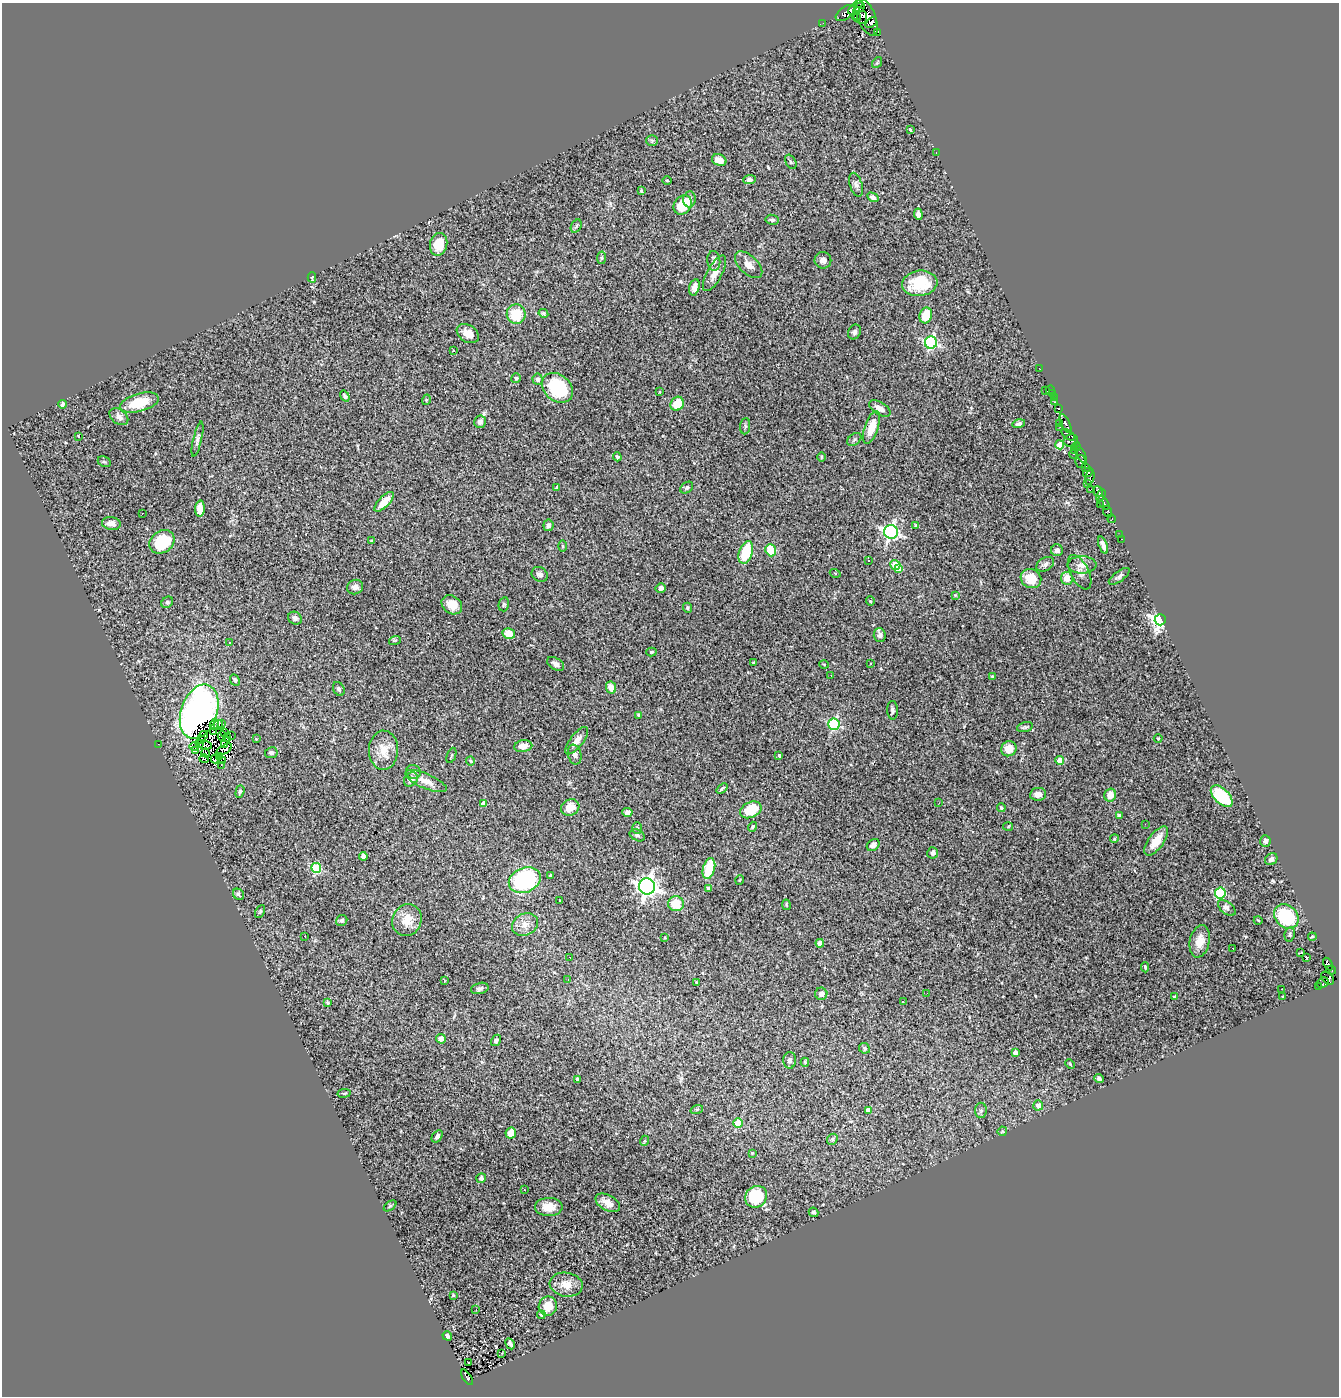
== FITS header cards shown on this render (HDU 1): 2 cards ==
NAXIS1  =                 1337
NAXIS2  =                 1394

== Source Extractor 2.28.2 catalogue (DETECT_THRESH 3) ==
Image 1337 x 1394 px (HDU 1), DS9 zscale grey, 1 PNG px = 1 image px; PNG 1341 x 1398 px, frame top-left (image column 1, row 1394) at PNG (2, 3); each listed source drawn as its Kron ellipse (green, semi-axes under 4 px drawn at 4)
Background 0.548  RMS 0.043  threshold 0.128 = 3 sigma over >= 5 px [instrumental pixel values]
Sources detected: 307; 12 with non-positive FLUX_AUTO (blend fragments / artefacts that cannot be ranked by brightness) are neither listed nor drawn; the other 295 listed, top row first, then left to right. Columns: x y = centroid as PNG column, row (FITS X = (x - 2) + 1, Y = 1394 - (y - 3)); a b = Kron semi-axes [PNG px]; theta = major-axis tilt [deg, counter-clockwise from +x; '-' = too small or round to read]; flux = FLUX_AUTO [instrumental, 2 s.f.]
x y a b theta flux
855 7 9 4 44 570
859 8 6 3 45 240
845 13 11 6 37 280
860 16 8 6 -60 18
857 17 4 4 - 95
867 17 20 9 -67 110
871 22 6 4 38 230
823 23 2 2 - 2
878 32 3 3 - 36
877 63 6 4 53 3.5
910 129 3 3 - 4.9
652 141 6 5 - 4.9
936 152 3 2 - 27
719 160 7 5 -23 27
791 162 8 5 -61 4.7
667 180 5 3 - 2.5
749 180 6 4 5 8.3
856 185 12 6 -72 9.9
641 191 4 3 - 3
873 197 6 4 -31 8.9
689 199 8 6 85 16
683 205 10 8 51 66
918 214 5 4 - 14
772 220 6 5 - 6.4
576 226 7 5 59 5
439 244 11 8 78 50
602 258 6 4 82 4.1
823 260 8 8 - 13
714 261 10 6 -85 11
749 265 17 9 -43 24
715 273 20 7 61 29
312 277 5 3 - 3.5
920 283 18 12 7 97
694 287 8 5 74 17
543 313 5 4 - 4.1
516 314 10 9 - 76
926 315 8 6 71 50
854 332 7 6 - 7.3
468 334 12 8 -33 31
931 343 6 6 - 440
453 350 2 2 - 2.3
1039 368 3 2 - 3.5
516 378 5 4 - 4.5
538 379 5 5 - 8.9
557 388 17 13 -42 180
1045 390 3 2 - 32
1050 390 4 3 - 3.1
660 392 3 2 - 1.9
1052 394 2 2 - 4.9
345 396 6 4 -56 5.5
1054 397 2 2 - 3.5
426 400 5 3 - 2.4
139 402 20 9 16 81
1055 402 4 2 - 24
62 404 4 3 - 6.6
677 404 7 6 - 64
880 408 12 6 -31 19
1058 408 4 2 - 55
119 417 10 7 -37 13
480 422 6 6 - 11
1060 423 2 2 - 11
1019 424 6 4 15 7.7
1066 424 10 3 -64 230
745 426 8 5 84 5.1
871 427 17 6 71 50
1060 427 2 2 - 5
1068 435 8 3 -36 140
78 436 3 2 - 1.9
197 439 18 4 77 9.7
854 439 8 5 39 5.8
1071 441 7 6 - 150
1060 445 4 4 - 53
1076 447 4 3 - 95
1074 450 4 2 - 21
1073 454 4 3 - 69
1081 454 9 3 -64 25
617 457 4 4 - 4.8
821 457 5 3 - 2.5
104 462 7 5 -28 4.8
1081 462 7 5 -74 200
1086 467 2 2 - 12
1088 472 5 4 - 210
1090 477 8 3 76 40
1087 484 3 2 - 16
557 487 4 3 - 5.6
687 488 7 5 37 5.5
1090 490 3 2 - 11
1098 491 5 4 - 330
1101 495 6 4 61 180
384 502 13 5 46 42
1104 503 7 4 -57 83
1100 504 2 2 - 22
200 509 8 5 86 34
1108 512 6 4 -69 49
142 513 2 2 - 1.7
1112 519 4 3 - 28
111 523 9 6 -8 14
548 525 6 5 - 8.4
916 526 3 3 - 3.7
891 532 7 7 - 740
1120 535 2 2 - 3.2
1122 539 2 2 - 2.3
372 541 4 3 - 2.8
162 542 13 10 38 130
1103 545 9 4 -69 11
563 546 6 4 -89 3.1
771 550 6 5 - 77
1057 550 6 6 - 9.3
746 552 12 6 72 120
869 561 3 2 - 4.4
1045 564 9 6 31 9.3
895 565 5 4 - 62
1082 565 14 8 0 21
899 569 4 4 - 25
1080 572 19 9 -64 19
835 573 5 3 - 2.5
540 574 8 7 - 12
1119 576 12 5 36 8.7
1067 578 6 6 - 28
1031 579 10 9 - 51
355 587 8 7 - 14
660 588 5 4 - 12
955 595 4 3 - 3.1
870 601 4 4 - 3.4
167 602 6 5 - 4.8
504 604 7 5 76 4.9
452 605 11 8 -36 33
687 608 5 4 - 3.8
295 618 7 6 - 10
1160 620 5 5 - 1200
509 633 6 5 - 40
880 635 7 6 - 10
395 640 6 3 18 3.2
230 643 3 3 - 6
651 652 5 4 - 4
754 663 3 3 - 4.1
871 663 2 2 - 1.9
555 664 9 5 -31 10
824 664 4 3 - 2.4
831 675 3 2 - 3.9
992 676 4 3 - 3.3
235 680 6 4 -65 6.5
611 687 6 5 - 30
339 689 7 5 -62 6.6
892 710 9 5 -88 6.4
199 712 28 18 70 930
639 715 4 3 - 3.7
222 723 4 2 - 3.3
214 724 5 3 - 13
834 724 6 6 - 300
218 725 5 3 - 4.1
1025 727 8 4 15 5
214 732 4 2 - 1.7
224 732 4 3 - 0.44
203 736 6 3 44 0.39
222 736 5 2 - 3.1
231 736 3 2 - 2.9
227 738 4 2 - 4.8
202 739 3 2 - 5.4
256 739 3 3 - 2.1
1158 739 4 3 - 2.2
577 741 16 6 52 24
200 743 3 2 - 2.2
158 744 2 2 - 15
205 745 7 3 -7 2.4
224 745 3 2 - 4.6
194 746 4 2 - 3.5
523 746 9 6 9 23
1009 749 8 7 - 29
195 750 3 3 - 870
224 750 9 3 32 3.3
383 750 20 14 89 46
206 753 4 2 - 1.5
271 753 6 5 - 5.5
451 755 8 2 69 2.9
575 755 10 6 -78 10
779 755 3 3 - 8.1
219 757 2 2 - 1.3
204 759 4 2 - 0.44
215 759 4 2 - 5.7
1060 760 4 4 - 39
223 761 3 2 - 2.9
470 761 4 3 - 2.8
221 765 2 2 - 9.3
413 772 7 6 - 12
411 779 8 6 50 20
426 781 22 7 -23 33
722 788 6 3 38 4.4
240 791 6 4 73 5.3
1038 794 8 6 7 17
1110 795 6 6 - 28
1222 796 13 7 -45 170
939 803 2 2 - 1.3
484 804 4 4 - 37
570 807 9 8 - 37
1001 808 4 3 - 3.4
751 810 11 7 25 76
627 812 5 4 - 14
1120 815 4 3 - 5.6
1145 824 3 2 - 2.3
752 827 5 4 - 4.1
1008 827 5 3 - 3
637 828 6 5 - 5.5
637 835 8 5 -27 7.3
1114 839 4 3 - 2.7
1156 841 17 7 54 48
1265 841 6 5 - 8.9
873 845 7 5 42 14
933 853 5 5 - 11
363 856 4 4 - 8.6
1271 859 6 5 - 9.3
316 868 5 5 - 210
709 869 11 6 76 89
550 876 3 3 - 3.6
525 880 16 12 24 330
740 880 5 3 - 2.3
647 886 8 8 - 1600
708 888 3 3 - 4.2
1220 893 5 5 - 190
239 894 6 5 - 7.8
560 900 3 2 - 2.8
676 904 8 7 - 59
786 905 5 2 - 2.9
1227 908 10 6 -39 14
260 911 7 4 63 4.8
1286 917 14 10 -44 180
407 920 16 14 65 45
1258 920 4 2 - 1.9
342 921 6 5 - 6.1
525 924 13 10 25 25
1290 934 7 5 82 5.2
305 936 3 2 - 2.6
665 937 2 2 - 2.3
1312 937 4 3 - 3.2
1200 941 16 10 78 36
820 943 4 4 - 27
1233 948 3 2 - 4.2
1300 953 3 2 - 9.8
570 957 3 2 - 2.3
1306 957 3 2 - 3.4
1328 964 7 4 -61 92
1145 967 5 4 - 3.4
1331 970 5 2 - 31
1328 978 7 5 -45 95
568 979 2 2 - 1.3
444 981 3 2 - 2.8
696 982 4 3 - 2.3
1323 983 6 5 - 14
1319 987 3 2 - 14
480 988 9 5 15 7.6
1282 989 2 2 - 2.1
927 993 2 2 - 2.3
821 994 6 6 - 13
1175 997 4 3 - 7.7
1283 997 3 3 - 3
903 1002 3 2 - 2.6
328 1003 4 4 - 4.6
441 1039 5 4 - 14
496 1040 6 4 57 7
864 1048 5 5 - 5.4
1015 1052 4 4 - 11
790 1060 8 6 88 9.5
805 1062 4 4 - 3.2
1070 1064 5 3 - 2.9
1099 1078 5 4 - 5.9
577 1079 3 3 - 2.9
344 1093 7 3 8 3.5
1038 1105 5 5 - 18
697 1109 6 4 18 3.5
868 1110 4 4 - 17
981 1110 8 6 -90 7.2
738 1123 5 4 - 86
1002 1131 5 4 - 3.3
511 1133 5 5 - 29
437 1136 7 4 57 8.1
832 1139 6 5 - 5.4
644 1141 5 3 - 2.4
752 1153 4 3 - 2.1
481 1178 5 4 - 8.7
524 1190 4 3 - 2.3
756 1197 11 10 - 130
608 1203 13 7 -30 28
390 1206 7 4 37 4.3
549 1207 14 9 0 35
814 1212 5 4 - 6
566 1285 16 12 -9 34
453 1295 3 3 - 2.6
548 1306 9 9 - 43
476 1309 3 2 - 3.4
541 1315 4 3 - 4
447 1336 5 4 - 6.7
510 1344 6 4 -61 8.6
502 1353 2 2 - 1.6
469 1363 3 2 - 4.7
467 1377 9 4 -57 110
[12 non-positive-flux detections neither listed nor drawn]